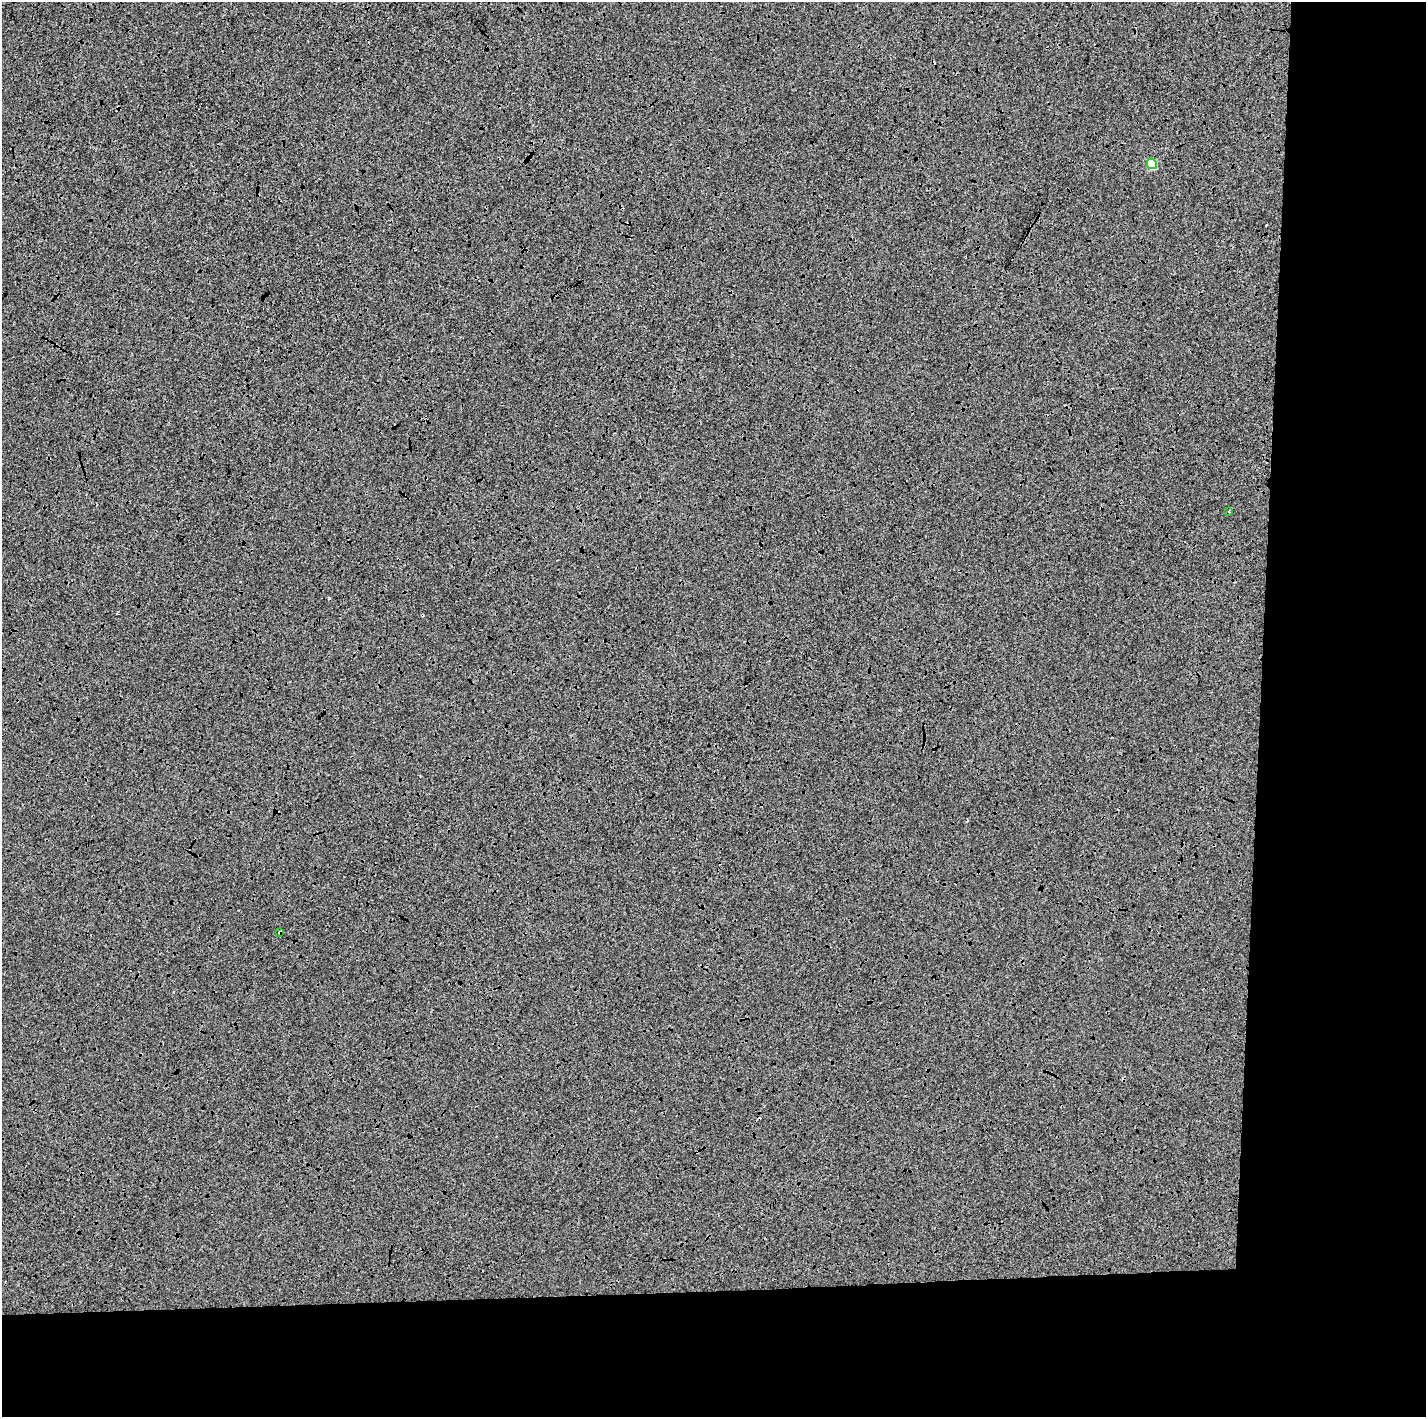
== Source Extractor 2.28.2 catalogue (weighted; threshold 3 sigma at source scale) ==
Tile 9 of 3 x 3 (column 3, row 3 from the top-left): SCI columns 2861-4284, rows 147-1561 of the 4284 x 4538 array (HDU 1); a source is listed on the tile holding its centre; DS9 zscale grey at full resolution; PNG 1428 x 1419 px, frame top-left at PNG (2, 2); each listed source drawn as its Kron ellipse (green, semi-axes under 4 px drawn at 4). Shown black and unused: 20% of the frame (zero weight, under 3 of 4 exposures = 2% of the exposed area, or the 3 px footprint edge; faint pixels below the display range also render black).
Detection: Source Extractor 2.28.2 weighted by HDU 2 'WHT'; one run over the whole footprint, this tile lists its part. Background -0.00124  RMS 0.0065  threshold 0.0293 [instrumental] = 3 sigma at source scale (4.5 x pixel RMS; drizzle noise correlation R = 1.50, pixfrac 1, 0.0396/0.0396 arcsec/px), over >= 5 px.
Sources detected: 5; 2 cosmic-ray / hot-pixel residue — neither listed nor drawn; the other 3 listed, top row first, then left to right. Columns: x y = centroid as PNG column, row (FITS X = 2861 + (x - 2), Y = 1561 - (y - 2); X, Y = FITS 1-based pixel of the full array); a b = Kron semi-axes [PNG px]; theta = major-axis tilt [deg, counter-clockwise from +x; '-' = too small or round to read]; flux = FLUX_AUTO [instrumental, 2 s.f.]
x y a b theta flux
1152 164 5 5 - 20
1229 511 3 3 - 1.4
280 932 3 3 - 1.1
Overlapping masked pixels (flux is a lower limit): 1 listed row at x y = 280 932